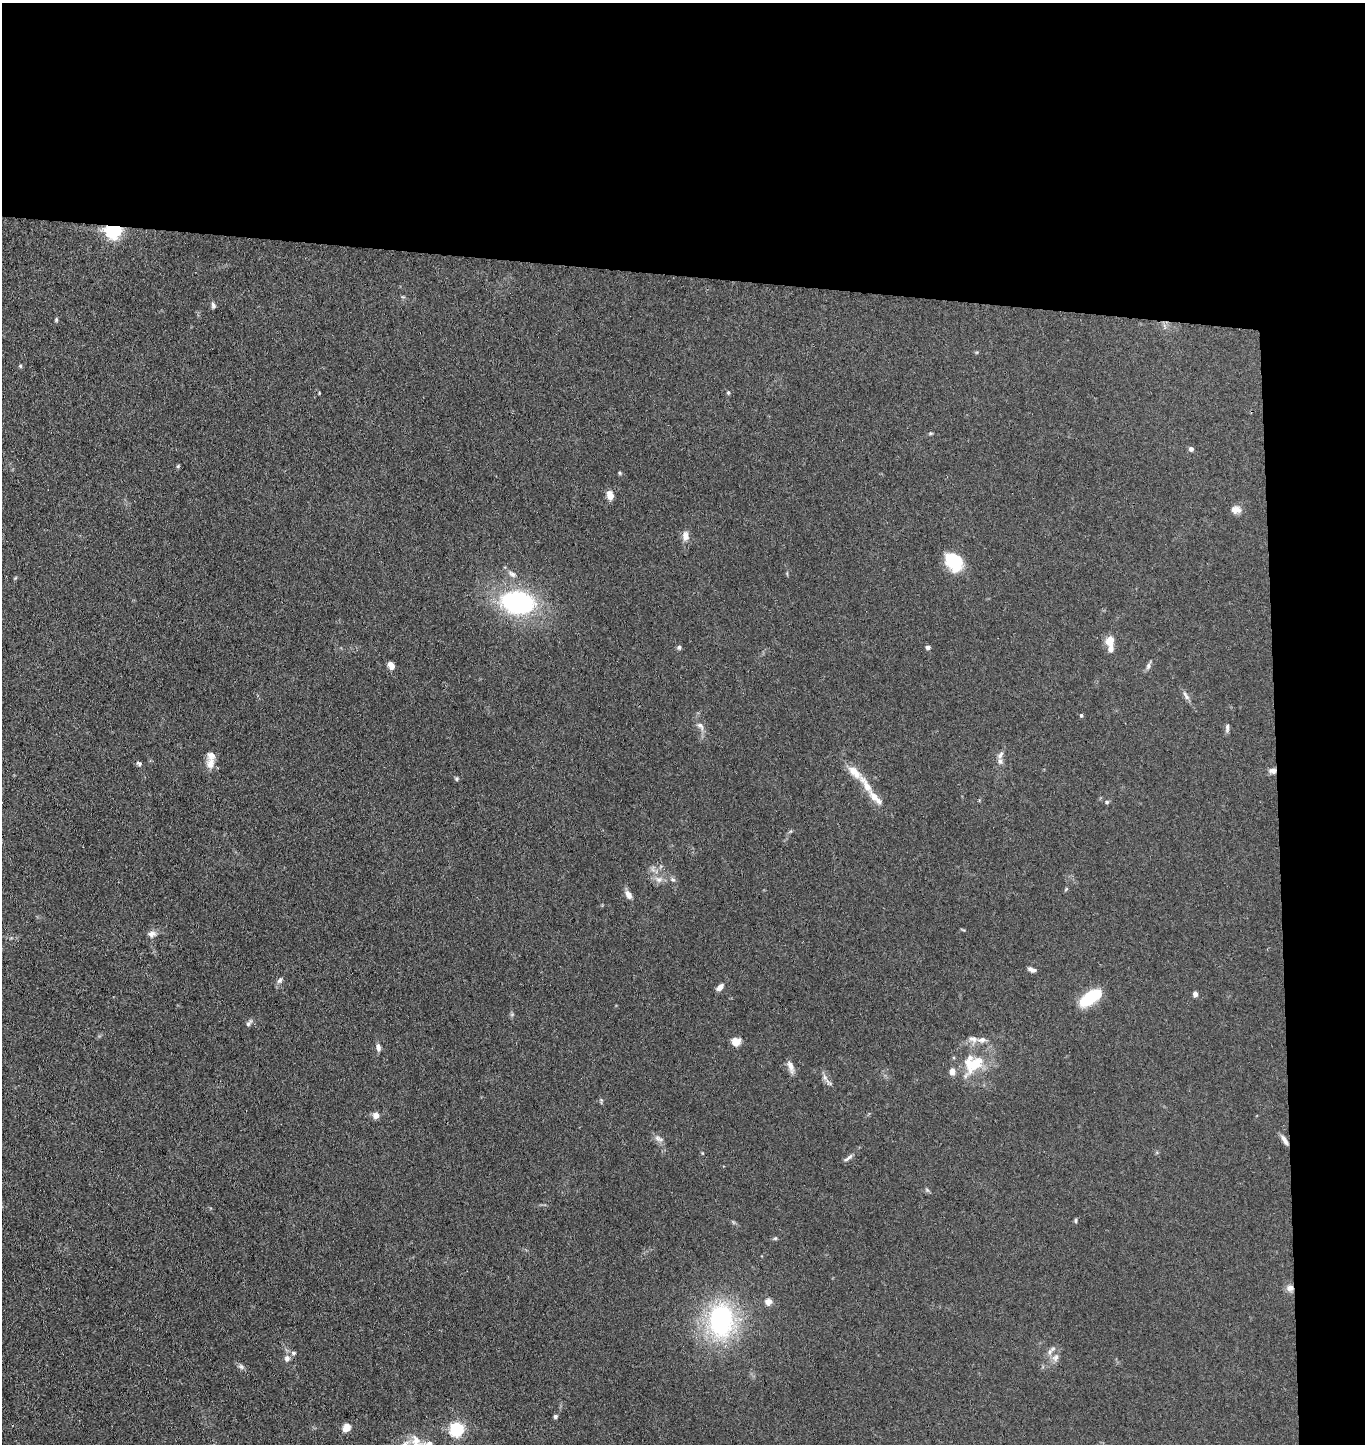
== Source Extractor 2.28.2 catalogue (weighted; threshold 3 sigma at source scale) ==
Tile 3 of 3 x 3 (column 3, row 1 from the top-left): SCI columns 2883-4245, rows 2887-4328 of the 4410 x 4332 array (HDU 1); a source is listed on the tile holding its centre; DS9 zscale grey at full resolution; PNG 1367 x 1446 px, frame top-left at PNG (2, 3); no overlay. Shown black and unused: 24% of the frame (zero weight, under 3 of 4 exposures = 5% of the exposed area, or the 3 px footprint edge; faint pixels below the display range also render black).
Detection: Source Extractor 2.28.2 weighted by HDU 2 'WHT'; one run over the whole footprint, this tile lists its part. Background 0.089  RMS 0.0074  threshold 0.0333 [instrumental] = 3 sigma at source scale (4.5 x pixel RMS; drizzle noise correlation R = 1.50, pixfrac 1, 0.05/0.05 arcsec/px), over >= 5 px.
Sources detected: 76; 9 inside a brighter listed object's ellipse — not listed separately; the other 67 listed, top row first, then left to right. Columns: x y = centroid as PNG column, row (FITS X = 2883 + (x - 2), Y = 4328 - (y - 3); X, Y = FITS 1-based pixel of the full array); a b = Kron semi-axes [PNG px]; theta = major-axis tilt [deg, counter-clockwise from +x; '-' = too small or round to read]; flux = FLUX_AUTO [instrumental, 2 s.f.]
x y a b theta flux
114 230 6 6 - 220
213 305 8 5 -80 1.7
56 319 5 4 - 0.91
20 366 5 4 - 0.93
728 392 6 5 - 1
930 433 6 4 7 0.84
1191 449 6 5 - 2
178 466 5 4 - 0.82
620 473 6 4 -88 0.81
610 495 9 6 -72 6.1
1236 510 13 9 -3 4.6
685 536 13 9 -89 4.7
954 562 22 16 -50 24
512 574 13 7 -32 3.7
518 602 23 15 -9 140
1110 641 12 9 68 8.5
679 647 6 5 - 1.5
928 647 5 5 - 2
391 665 7 5 -65 5.4
1148 666 10 6 75 2.1
1186 696 15 5 -57 2.9
1081 715 4 4 - 1.1
700 726 13 6 -51 3.5
1227 728 12 4 87 2.1
1000 755 11 6 65 2.8
139 763 8 5 -37 1.5
210 764 15 11 79 6.5
1273 771 10 7 -4 3.2
456 779 5 5 - 1.2
866 785 32 9 -59 12
1107 802 6 5 - 1.3
673 879 7 5 -33 1.6
659 880 10 7 19 3.6
628 895 11 7 -58 4.2
152 934 10 9 - 3.8
1032 969 10 5 -24 2.5
280 980 9 6 57 2.4
720 987 8 5 50 3.9
1195 994 5 4 - 3
1091 997 22 10 32 38
249 1023 12 5 50 1.9
973 1039 12 8 -11 4.1
736 1042 9 8 - 6.7
378 1047 10 5 -87 2.8
975 1064 35 17 49 27
791 1066 16 6 -72 4.5
825 1077 10 6 -63 3.1
376 1115 5 5 - 8.2
658 1138 9 6 -42 3
1284 1140 15 5 -57 3.6
848 1158 14 4 35 2.4
927 1190 6 5 - 1.2
1076 1220 7 3 90 0.92
775 1238 5 5 - 0.97
1290 1288 9 8 - 4.2
768 1302 9 9 - 4
721 1320 31 22 88 120
1050 1352 8 6 78 2.5
293 1353 7 5 -1 1.6
1056 1357 12 8 62 4.1
287 1358 8 7 - 3.3
241 1366 9 6 -49 2
555 1416 5 5 - 1.4
346 1428 8 7 - 7.6
457 1429 6 6 - 150
416 1440 13 11 -88 8
405 1444 14 8 44 6.4
Overlapping masked pixels (flux is a lower limit): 3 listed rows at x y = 114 230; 1273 771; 1290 1288
Isophote crosses this tile's border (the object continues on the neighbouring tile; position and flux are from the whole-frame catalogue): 1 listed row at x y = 405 1444